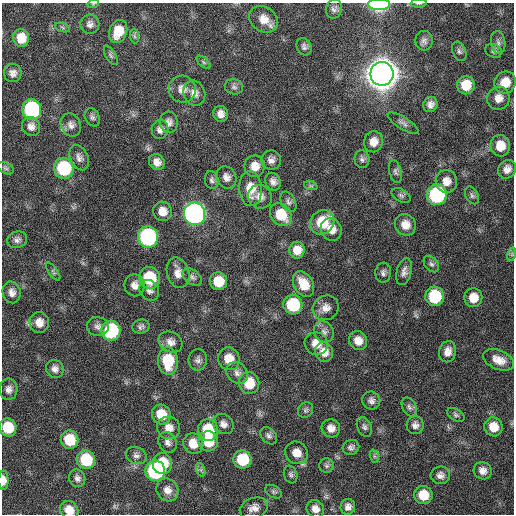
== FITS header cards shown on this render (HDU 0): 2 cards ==
NAXIS1  =                  512 / Axis length
NAXIS2  =                  512 / Axis length

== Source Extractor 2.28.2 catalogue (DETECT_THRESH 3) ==
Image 512 x 512 px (HDU 0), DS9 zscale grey, 1 PNG px = 1 image px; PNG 516 x 516 px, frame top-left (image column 1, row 512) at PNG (2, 3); each listed source drawn as its Kron ellipse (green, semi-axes under 4 px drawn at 4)
Background 127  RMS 12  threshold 36.6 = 3 sigma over >= 5 px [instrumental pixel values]
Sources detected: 140; all 140 listed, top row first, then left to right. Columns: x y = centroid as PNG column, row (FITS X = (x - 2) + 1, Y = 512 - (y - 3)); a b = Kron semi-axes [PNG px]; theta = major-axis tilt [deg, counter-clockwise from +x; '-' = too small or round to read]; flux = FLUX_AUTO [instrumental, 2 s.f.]
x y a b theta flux
419 3 8 3 4 1.1e+03
93 4 6 3 18 7.3e+02
379 4 11 5 0 1.0e+05
334 9 9 8 - 3.1e+03
264 19 15 12 -37 1.1e+04
90 24 9 9 - 4.0e+03
63 28 8 3 -19 1.2e+03
118 31 12 8 69 1.6e+04
134 36 7 4 -88 1.7e+03
21 38 9 8 - 1.4e+04
424 41 10 9 - 3.3e+03
498 42 11 7 -80 3.4e+03
304 47 9 7 -64 2.7e+03
459 51 10 6 -66 2.5e+03
493 51 8 6 -22 2.2e+03
111 55 11 5 -60 2.0e+03
203 62 8 4 -42 1.4e+03
13 73 9 9 - 4.3e+03
382 74 12 11 - 2.5e+06
505 82 11 10 - 1.2e+04
466 85 9 8 - 1.4e+04
234 87 9 7 -15 2.7e+03
182 89 13 13 - 7.7e+03
194 93 13 10 -67 6.1e+03
498 98 12 11 - 6.9e+03
430 104 8 7 - 4.3e+03
32 110 10 9 - 1.1e+05
221 114 8 7 - 5.2e+03
92 117 9 7 -63 2.3e+03
169 122 10 9 - 4.2e+03
403 123 18 6 -32 3.5e+03
71 125 12 9 -65 4.6e+03
31 127 10 9 - 4.9e+03
160 129 9 8 - 3.9e+03
373 142 10 9 - 7.4e+03
500 146 11 9 -83 1.3e+04
79 158 13 8 -64 4.2e+03
362 159 9 7 -84 2.6e+03
271 160 10 9 - 4.3e+03
157 162 8 7 - 5.8e+03
255 166 11 10 - 8.8e+03
6 168 9 5 -27 1.8e+03
64 168 10 10 - 6.5e+04
507 169 10 8 53 5.6e+03
395 172 11 6 -75 2.3e+03
226 177 11 9 -61 5.0e+03
212 180 9 7 -76 2.4e+03
446 181 11 10 - 7.6e+03
273 182 9 7 -60 4.1e+03
311 186 7 4 -18 1.5e+03
250 189 17 11 -86 1.4e+04
401 195 10 6 -30 2.3e+03
437 195 10 10 - 9.7e+04
472 195 9 6 -63 2.3e+03
260 197 12 11 - 6.5e+03
288 202 11 7 -61 2.7e+03
162 211 10 9 - 8.3e+03
194 214 11 10 - 4.2e+05
281 215 12 9 -48 1.9e+04
322 222 13 11 48 2.7e+04
405 225 11 10 - 8.4e+03
331 229 11 10 - 8.1e+03
148 237 10 10 - 1.4e+05
17 240 10 8 17 3.4e+03
297 250 8 7 - 8.6e+03
512 254 7 4 73 1.3e+03
431 264 9 6 -51 2.4e+03
53 272 10 4 -55 1.6e+03
404 272 14 7 76 4.5e+03
178 273 15 11 -75 7.5e+03
383 273 10 8 81 3.0e+03
192 277 11 7 -39 2.9e+03
150 278 11 10 - 3.8e+04
218 281 9 8 - 1.7e+04
303 284 14 9 -59 1.5e+04
135 285 11 10 - 5.9e+03
149 290 11 9 -53 4.1e+03
12 292 11 9 -76 5.2e+03
435 296 10 9 - 4.4e+04
473 298 9 9 - 1.1e+04
293 305 10 9 - 4.5e+04
326 308 13 12 - 7.4e+03
39 322 10 9 - 7.8e+03
98 326 11 9 -14 3.9e+03
141 327 9 7 15 2.5e+03
111 331 10 9 - 6.9e+04
324 332 11 9 -60 4.1e+03
358 341 10 9 - 7.9e+03
171 342 12 10 -30 5.8e+03
316 344 11 11 - 9.5e+03
324 352 10 9 - 8.1e+03
448 352 11 8 76 6.2e+03
229 359 11 10 - 1.3e+04
198 360 11 9 81 3.7e+03
499 360 16 9 -23 9.1e+03
168 361 14 10 -85 2.9e+04
55 369 9 8 - 4.4e+03
237 373 12 10 -44 4.4e+03
249 383 11 10 - 2.0e+04
9 389 10 9 - 4.6e+03
371 401 9 9 - 3.5e+03
409 407 10 6 -63 2.7e+03
305 410 8 7 - 2.2e+03
161 414 10 9 - 1.7e+04
456 415 9 5 -30 2.0e+03
223 424 11 9 -43 4.9e+03
415 425 9 8 - 4.1e+03
8 427 9 8 - 2.4e+04
364 427 10 7 -66 2.7e+03
493 427 9 9 - 1.2e+04
169 428 12 11 - 8.0e+03
331 428 9 9 - 5.8e+03
208 430 11 10 - 3.4e+04
269 436 10 7 -48 2.8e+03
70 440 9 8 - 2.6e+04
208 441 10 10 - 2.0e+04
167 442 11 9 -61 4.1e+03
193 444 10 10 - 1.2e+04
351 447 8 7 - 2.8e+03
297 453 12 11 - 9.5e+03
136 455 11 8 -24 3.5e+03
374 456 7 4 -72 1.5e+03
242 459 9 9 - 3.3e+04
86 460 9 9 - 3.4e+04
162 464 10 9 - 2.2e+04
327 466 7 7 - 2.0e+03
201 470 7 4 -72 1.6e+03
155 471 10 10 - 1.3e+05
483 471 9 8 - 5.5e+03
291 475 9 6 -70 2.1e+03
440 475 9 9 - 4.1e+03
77 478 9 8 - 3.5e+03
3 480 9 5 -89 6.7e+03
167 490 12 10 -52 6.6e+03
273 492 9 6 -29 1.9e+03
423 495 9 9 - 1.7e+04
348 507 8 7 - 4.2e+03
254 508 14 10 18 6.4e+03
315 509 9 8 - 5.5e+03
69 510 10 8 -44 9.9e+03
At the frame edge (FLAGS 8, measured only in part): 5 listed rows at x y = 419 3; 93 4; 379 4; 3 480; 69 510